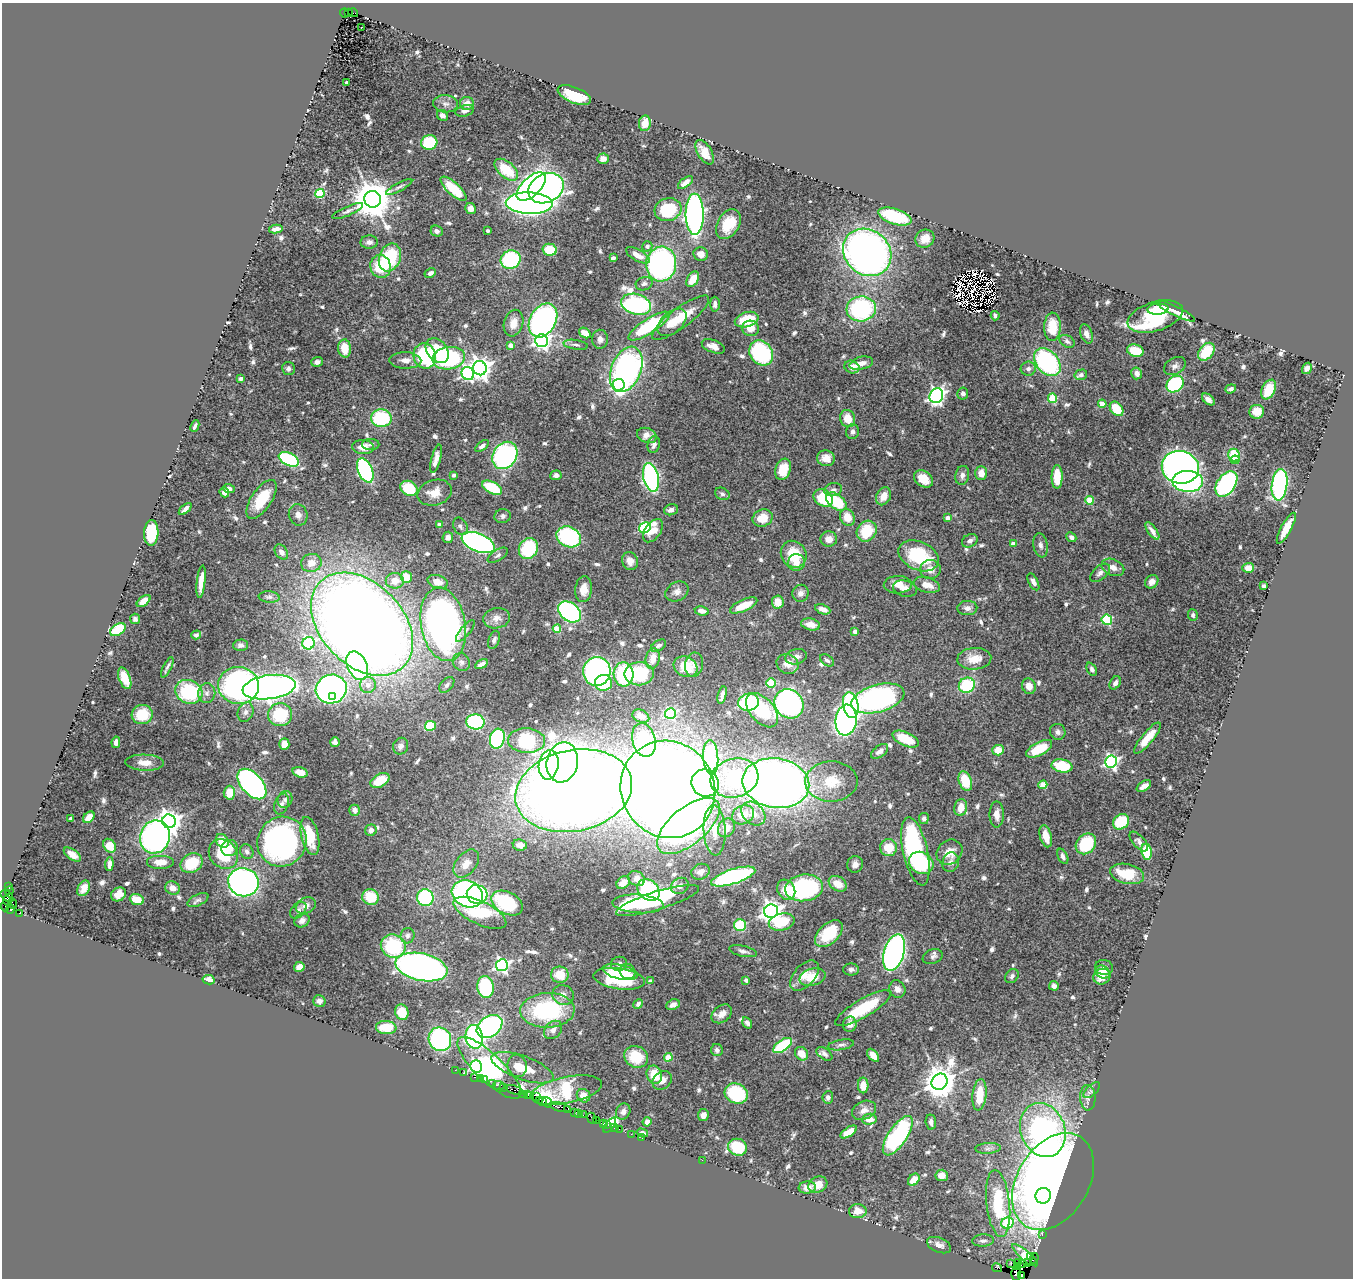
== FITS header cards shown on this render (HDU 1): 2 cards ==
NAXIS1  =                 1351
NAXIS2  =                 1276

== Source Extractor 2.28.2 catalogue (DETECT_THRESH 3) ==
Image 1351 x 1276 px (HDU 1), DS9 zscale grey, 1 PNG px = 1 image px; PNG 1355 x 1280 px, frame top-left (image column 1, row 1276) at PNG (2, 3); each listed source drawn as its Kron ellipse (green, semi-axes under 4 px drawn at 4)
Background 1.92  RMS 0.04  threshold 0.119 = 3 sigma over >= 5 px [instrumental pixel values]
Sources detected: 701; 6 with non-positive FLUX_AUTO (blend fragments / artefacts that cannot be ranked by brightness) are neither listed nor drawn; of the other 695, the 500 brightest by FLUX_AUTO listed and drawn (195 fainter detections omitted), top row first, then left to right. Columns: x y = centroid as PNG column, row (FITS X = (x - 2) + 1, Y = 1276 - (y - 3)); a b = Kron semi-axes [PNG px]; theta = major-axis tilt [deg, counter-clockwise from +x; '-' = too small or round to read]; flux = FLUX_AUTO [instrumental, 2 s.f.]
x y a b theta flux
344 13 4 3 - 320
349 13 3 2 - 290
353 13 5 3 - 350
361 27 2 2 - 8.2
347 83 3 3 - 12
574 95 18 8 -22 120
467 103 7 6 - 21
445 104 12 8 -5 15
465 111 9 5 15 10
442 115 6 5 - 14
645 123 8 5 82 25
429 142 8 7 - 150
704 152 13 7 -60 32
603 159 6 5 - 12
506 170 14 8 -40 99
685 182 9 4 36 17
399 187 14 4 28 8.3
531 187 18 9 44 990
546 188 18 14 26 880
453 189 16 6 -43 82
320 194 4 4 - 150
373 199 8 8 - 9700
529 203 23 10 -2 1600
471 208 6 5 - 17
668 210 13 11 16 160
348 211 16 4 23 11
695 214 20 9 -90 1100
895 217 17 7 -18 160
728 224 16 10 59 74
276 229 7 4 11 17
437 231 6 5 - 10
488 231 3 3 - 8.1
925 239 10 8 36 33
369 242 8 6 4 13
647 246 5 5 - 9.9
550 250 7 6 - 78
867 252 26 22 -41 1500
701 254 7 6 - 26
638 255 13 5 -29 30
390 257 14 10 68 170
613 258 4 3 - 17
511 260 10 9 - 240
661 264 17 15 84 760
381 266 11 10 - 87
430 273 6 4 30 11
693 279 8 5 59 47
644 284 8 6 16 9.5
636 304 15 10 -17 680
715 304 7 5 -89 9.9
861 309 14 12 7 380
1158 309 10 5 4 49
1176 311 21 4 -26 35
995 316 4 3 - 7.5
1155 316 29 14 17 330
681 318 34 10 37 82
543 320 18 13 61 810
747 320 12 7 17 94
672 322 17 10 41 49
513 323 13 9 75 35
649 326 24 7 33 220
1052 327 14 8 89 71
751 328 8 7 - 32
585 333 6 4 -34 25
1086 334 10 5 -70 14
600 339 9 8 - 15
542 341 6 6 - 800
1067 341 8 5 -32 8.8
511 345 4 4 - 22
576 345 12 5 -8 9.6
713 346 12 6 -22 21
345 348 9 6 -87 49
437 351 14 10 -51 66
1135 351 8 6 -15 71
1206 352 10 7 50 98
761 353 13 11 -52 260
425 356 12 11 - 230
449 358 16 11 9 360
405 360 16 8 -2 20
317 362 6 4 19 13
1047 362 16 11 -49 420
861 363 12 6 14 23
1175 366 12 8 30 13
852 367 7 6 - 32
480 368 7 7 - 2100
1307 368 6 4 58 10
288 369 6 6 - 8.5
626 369 24 15 68 840
1028 369 7 7 - 11
468 373 7 6 - 470
1137 373 6 5 - 14
1081 375 6 5 - 9
240 378 4 3 - 13
1175 384 9 7 39 260
619 385 6 6 - 350
1231 389 6 4 20 7.5
1269 389 10 6 64 55
963 393 6 5 - 9.6
936 396 7 6 - 910
1053 398 5 4 - 130
1208 399 7 4 -41 12
1102 404 4 4 - 47
1116 409 8 5 -51 74
1257 412 7 7 - 30
381 418 10 9 - 200
848 418 9 7 -71 46
195 426 6 3 65 7.3
852 432 7 6 - 11
647 435 10 7 -20 22
371 444 8 5 1 7.6
654 445 8 6 77 11
482 446 8 4 38 9.9
363 447 11 7 -2 29
505 455 14 11 55 530
1234 455 6 5 - 87
826 458 9 7 -10 26
289 459 11 6 -26 360
436 459 14 4 75 18
1235 460 4 4 - 41
1180 467 18 16 -13 1600
783 469 11 7 71 51
365 470 13 7 -67 470
981 473 7 6 - 26
454 475 4 3 - 8.2
556 475 5 5 - 8.7
962 475 9 7 78 12
651 477 14 7 -77 600
1057 477 12 5 90 70
923 479 10 7 -37 38
1188 481 15 10 -2 520
1226 484 14 9 56 440
1279 485 16 8 83 560
409 488 9 7 -30 98
492 488 11 6 -27 130
229 489 6 4 -21 7.7
833 490 9 6 10 9.9
224 492 5 4 - 17
435 493 17 12 15 39
722 494 7 5 -27 7.3
884 496 9 7 63 30
823 498 10 8 -33 140
262 499 22 10 56 85
1089 500 4 4 - 94
836 502 12 7 -38 120
185 509 7 3 42 12
671 510 7 5 18 13
298 515 11 9 -71 17
503 516 8 7 - 8.9
847 517 8 7 - 39
763 518 10 8 19 47
947 518 4 4 - 22
439 525 4 3 - 8.6
460 526 9 6 -65 8.6
645 528 6 5 - 340
1286 528 17 5 61 43
653 531 13 7 55 42
867 531 11 9 54 91
1152 531 10 4 -54 16
151 533 13 7 86 150
448 537 6 5 - 12
569 537 13 10 -26 310
1071 537 5 4 - 9.5
829 539 8 7 - 22
970 541 8 6 28 11
478 543 17 9 -22 830
1013 544 4 4 - 22
1040 545 12 7 -81 11
528 548 11 9 58 170
281 552 8 6 -56 15
794 554 14 12 -58 83
498 555 11 5 32 8
919 556 21 14 -24 180
630 561 9 8 - 20
311 563 10 9 - 29
796 563 8 8 - 24
1113 567 12 8 -23 19
1248 568 6 5 - 21
930 569 10 9 - 26
1100 573 12 6 42 13
406 577 6 5 - 57
395 581 9 8 - 32
201 582 16 4 84 31
438 582 10 6 -17 28
1033 582 9 4 -63 12
1152 582 7 6 - 17
898 585 14 9 2 27
927 585 13 7 -15 32
1264 586 4 4 - 12
584 589 13 8 84 30
905 589 12 8 -15 19
677 592 12 9 30 18
801 593 8 8 - 16
269 597 10 5 -5 7.9
144 601 8 4 39 27
778 602 6 6 - 35
744 605 15 5 24 53
967 608 10 7 1 14
823 609 8 4 -21 20
702 611 7 4 -8 14
570 612 13 9 -38 500
1193 615 6 5 - 7.7
497 618 13 10 8 22
135 619 5 5 - 7.9
1107 620 5 5 - 210
362 624 59 41 -46 5500
443 624 37 22 -80 1400
811 624 9 6 -12 27
557 629 4 4 - 73
118 630 9 5 31 110
465 631 13 5 50 8.2
855 631 4 4 - 16
196 635 5 4 - 7.8
494 640 9 5 70 8.5
309 643 6 6 - 280
241 645 7 5 2 9.1
659 646 8 5 33 9.2
796 657 11 7 14 15
653 658 10 7 78 29
974 659 17 11 4 48
827 660 7 5 -36 8.8
461 662 9 8 - 12
481 664 7 3 30 13
788 664 11 9 -24 21
694 665 12 9 80 16
357 666 15 9 -65 480
167 667 11 2 63 7.8
686 667 12 10 -28 60
1092 669 7 4 -63 7.4
597 671 14 13 - 640
624 674 12 10 -85 170
639 674 14 11 1 150
125 678 11 5 -69 52
604 683 8 8 - 91
771 683 5 4 - 130
1115 683 7 5 58 10
239 685 20 18 -8 1100
368 685 8 8 - 18
447 685 9 6 47 8.8
967 685 8 7 - 150
1029 686 8 7 - 24
269 687 27 12 8 1800
331 689 16 14 18 1100
189 692 14 11 -26 220
207 693 10 8 81 14
722 695 9 3 77 12
333 696 3 3 - 75
878 698 27 13 16 730
748 702 10 8 13 240
789 704 15 14 - 720
851 705 13 7 -80 560
762 710 20 12 -49 190
246 712 10 7 68 14
670 713 5 5 - 270
142 715 10 9 - 73
280 715 12 11 - 140
641 716 9 6 -26 16
846 720 15 10 84 820
475 722 9 7 -5 340
430 726 5 5 - 110
1058 732 8 7 - 11
1147 738 19 6 51 48
497 739 10 7 76 400
906 739 14 7 -25 71
644 740 17 11 -75 190
526 741 18 12 -3 300
116 742 6 4 80 18
335 742 5 4 - 10
284 744 6 5 - 36
401 746 8 7 - 13
1039 749 14 6 27 79
998 750 6 5 - 35
880 751 10 5 37 15
711 757 17 7 -87 340
1111 761 6 6 - 650
562 762 20 15 78 1600
145 763 19 8 -2 30
549 765 15 10 81 380
1062 766 10 6 -9 120
300 772 8 5 -17 31
734 778 24 19 16 260
380 780 10 6 30 54
965 781 10 6 -69 89
831 782 26 20 1 92
705 783 14 13 - 350
776 783 33 24 -8 2500
252 784 18 10 -48 720
1043 785 4 4 - 80
1144 786 8 4 33 19
668 789 49 46 -59 5600
574 791 59 40 12 5000
229 793 7 5 89 49
285 800 8 7 - 9.3
282 804 11 6 70 11
961 808 8 6 79 32
355 810 5 5 - 13
753 814 13 10 -43 31
997 814 13 7 -90 22
743 815 11 9 25 40
89 817 7 4 45 32
924 818 5 5 - 9.7
71 819 3 3 - 10
169 821 7 6 - 2400
1121 822 8 7 - 120
688 826 38 18 40 510
726 828 10 8 58 25
371 830 6 5 - 9.6
715 830 25 11 -88 48
310 836 19 8 -77 94
1046 836 11 6 -75 33
155 837 17 15 72 990
222 841 7 6 - 50
1139 841 12 6 -48 10
282 842 25 24 - 900
1086 844 11 9 48 160
520 845 7 5 -8 19
109 846 7 5 -55 51
230 848 8 8 - 23
889 848 8 8 - 57
915 851 35 12 -77 420
247 852 7 6 - 11
949 852 14 12 40 37
1147 852 8 5 -81 110
72 854 10 5 -36 23
223 854 16 13 -46 120
1063 856 8 4 -64 10
161 862 14 7 0 33
951 862 10 8 71 13
192 863 11 9 31 94
921 863 13 10 -32 200
109 864 7 4 85 16
466 864 16 10 51 32
855 864 8 8 - 14
701 872 9 7 24 13
1127 874 17 10 -12 93
733 877 23 7 17 480
636 878 9 7 -32 20
243 882 15 14 - 1100
623 883 7 5 40 28
838 884 10 7 -31 38
680 886 9 8 - 16
9 887 3 2 - 260
84 888 8 5 61 20
173 888 7 6 - 19
804 888 19 13 8 370
649 890 12 9 -42 500
786 890 10 8 -59 53
9 891 4 3 - 170
118 894 8 6 35 28
467 894 16 13 -27 730
477 894 10 9 - 330
7 896 7 4 -42 1100
370 897 8 8 - 64
425 898 8 8 - 260
137 899 7 5 -21 39
198 900 11 5 25 7.9
657 900 43 9 17 250
7 901 5 3 - 460
13 903 5 2 - 210
507 903 17 11 -27 170
638 904 25 9 -4 130
5 906 6 3 86 210
306 906 10 7 24 16
10 909 4 3 - 100
298 910 10 6 47 9.9
771 911 7 6 - 2100
20 913 3 2 - 600
480 913 28 11 -25 210
302 920 8 6 31 12
782 922 13 8 14 100
740 925 6 6 - 130
829 934 16 10 42 110
407 936 8 7 - 7.8
393 946 13 11 -30 180
743 951 14 5 -13 12
894 952 19 10 73 1100
933 957 10 7 22 10
619 964 8 7 - 12
502 965 6 6 - 650
299 967 5 5 - 20
421 967 26 13 -12 1400
1104 967 9 7 -9 19
851 969 8 6 1 9.9
628 971 8 7 - 16
620 972 18 7 -13 49
1103 972 8 6 -32 13
560 975 9 8 - 46
804 976 18 10 48 31
1012 976 8 6 50 8.6
813 977 13 8 16 71
1102 977 9 7 24 36
619 979 26 10 -8 190
208 980 6 4 -11 15
746 980 4 3 - 14
650 981 4 4 - 12
1054 986 5 4 - 9.6
485 987 11 8 -80 200
897 989 9 7 -59 16
563 995 11 10 - 18
319 1001 6 5 - 11
638 1004 5 4 - 9.8
673 1005 7 5 25 13
863 1008 32 9 30 140
547 1010 27 17 2 290
402 1012 8 6 -70 69
722 1014 11 8 37 24
747 1023 6 4 -57 8.8
850 1024 7 7 - 22
490 1026 14 10 35 530
386 1028 10 6 -5 88
553 1030 10 7 45 16
474 1037 12 8 -81 750
440 1039 12 11 - 430
841 1045 13 5 9 9
782 1046 11 5 35 220
717 1050 6 6 - 9.1
801 1054 7 6 - 35
824 1054 9 5 -35 9.3
873 1055 8 4 -49 34
636 1057 12 10 -30 88
668 1057 4 4 - 57
476 1066 6 6 - 470
517 1066 11 9 -74 29
489 1068 42 13 -44 620
523 1068 33 11 -20 75
455 1070 2 2 - 12
464 1073 3 3 - 53
654 1075 9 7 -69 56
475 1077 3 2 - 130
480 1079 2 2 - 27
484 1080 4 3 - 110
662 1080 10 8 43 22
940 1082 8 7 - 5400
493 1084 3 2 - 69
499 1085 5 3 - 300
863 1085 8 5 -90 35
503 1087 3 2 - 130
514 1090 9 3 -17 500
566 1090 36 13 11 170
1092 1090 10 5 42 8
736 1093 12 10 -25 180
523 1094 3 2 - 120
527 1094 3 3 - 150
980 1095 16 7 84 69
530 1096 3 3 - 100
584 1096 7 6 - 28
536 1097 3 3 - 57
828 1097 6 5 - 9.4
1088 1098 13 7 -87 16
539 1100 3 3 - 110
543 1102 3 2 - 190
547 1102 5 3 - 360
560 1107 10 3 -13 740
568 1109 4 2 - 160
864 1110 12 9 25 22
575 1112 3 2 - 100
623 1112 8 7 - 14
579 1113 3 2 - 98
583 1115 2 2 - 47
703 1115 6 5 - 17
592 1118 6 3 -67 110
869 1119 7 5 4 31
596 1120 4 2 - 49
647 1122 5 4 - 15
931 1122 7 5 -86 13
603 1123 4 2 - 110
607 1125 4 3 - 180
610 1125 9 4 53 340
615 1128 4 3 - 140
619 1129 2 2 - 110
1043 1130 27 22 -68 1100
849 1132 9 4 33 44
642 1133 6 4 -15 11
631 1134 3 2 - 33
898 1136 23 9 56 390
642 1138 2 2 - 28
737 1147 9 8 - 120
988 1148 13 5 3 10
702 1160 2 2 - 37
942 1175 6 6 - 25
914 1180 7 5 50 37
1053 1181 52 35 59 2400
818 1185 10 7 26 32
807 1187 8 6 6 20
1043 1196 8 7 - 200
998 1203 33 11 -84 170
858 1211 9 7 2 29
1007 1223 6 5 - 170
1042 1235 3 2 - 46
983 1241 11 6 3 10
939 1245 13 7 -23 15
1025 1255 16 5 -41 100
1031 1256 3 2 - 170
1034 1258 5 3 - 190
1018 1262 4 2 - 200
1027 1262 2 2 - 83
1011 1264 3 2 - 100
1023 1264 2 2 - 63
1018 1267 3 3 - 85
997 1268 5 3 - 140
1016 1274 7 5 86 150
1022 1276 3 3 - 650
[195 fainter detections neither listed nor drawn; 6 non-positive-flux detections neither listed nor drawn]